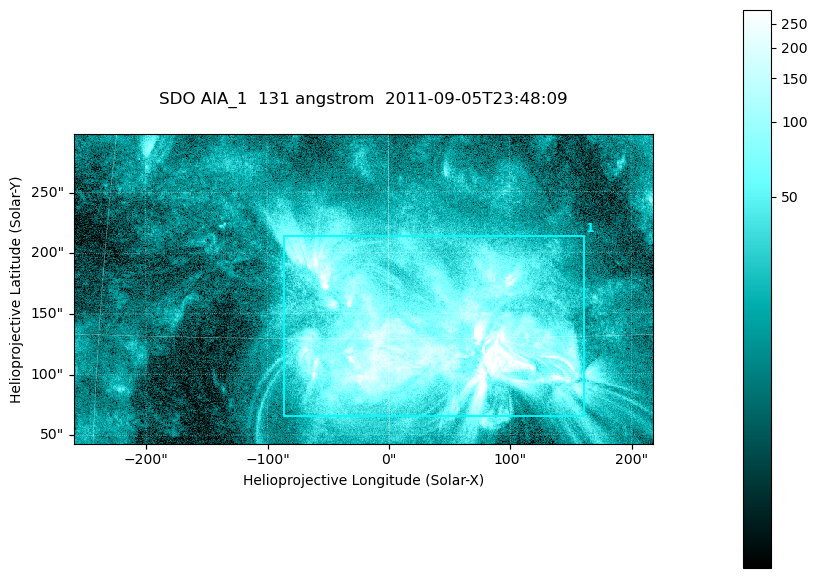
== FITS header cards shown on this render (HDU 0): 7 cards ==
TELESCOP= 'SDO     '           /
INSTRUME= 'AIA_1   '           /
WAVELNTH=                  131 /
WAVEUNIT= 'angstrom'           /
DATE-OBS= '2011-09-05T23:48:09.62' /
CTYPE1  = 'HPLN-TAN'           /
CTYPE2  = 'HPLT-TAN'           /

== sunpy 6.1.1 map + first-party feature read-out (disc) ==
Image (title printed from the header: SDO AIA_1  131 angstrom  2011-09-05T23:48:09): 794 x 424 px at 0.601 arcsec/px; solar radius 952 arcsec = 1585 px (partial field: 4.3% of the solar disc is inside the frame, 100% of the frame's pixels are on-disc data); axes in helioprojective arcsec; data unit not stated in the header (colour bar unlabelled)
Pointing: header CRPIX1/2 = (2043.22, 2045.61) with CRVAL1/2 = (0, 0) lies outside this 794 x 424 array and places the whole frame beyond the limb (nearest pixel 1.29 R_sun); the SolarSoft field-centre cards XCEN/YCEN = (-20.94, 170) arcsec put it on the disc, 1597 arcsec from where CRPIX/CRVAL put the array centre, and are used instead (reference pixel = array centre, CRVAL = XCEN/YCEN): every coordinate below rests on XCEN/YCEN
Orientation: roll -0.139 deg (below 1 deg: not rotated)
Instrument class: DISC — disc imager (sunpy class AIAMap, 131 A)
Bright regions (active regions / flare kernels): reference = the on-disc median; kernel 7 px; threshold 5 sigma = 67.9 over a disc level ~16.6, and >= 1.15x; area >= 336 px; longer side >= 5 px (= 3 arcsec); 1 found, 1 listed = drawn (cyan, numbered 1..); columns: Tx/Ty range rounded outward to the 2 arcsec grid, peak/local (2 s.f.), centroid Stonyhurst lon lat
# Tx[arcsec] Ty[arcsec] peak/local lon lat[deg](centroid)
1 -88..162 64..214 28 +2 +15